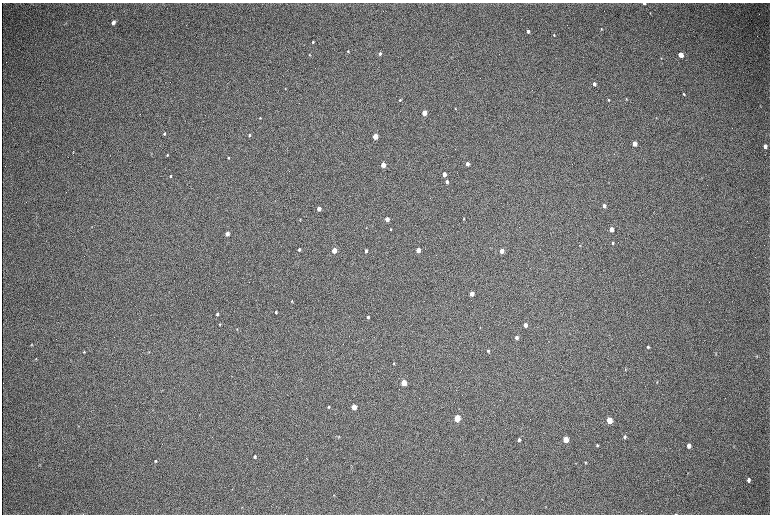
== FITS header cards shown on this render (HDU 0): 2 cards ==
NAXIS1  =                 1536 / length of data axis 1
NAXIS2  =                 1024 / length of data axis 2

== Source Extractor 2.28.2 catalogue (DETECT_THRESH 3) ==
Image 1536 x 1024 px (HDU 0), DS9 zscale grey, zoomed out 1/2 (1 PNG px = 2 x 2 image px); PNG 772 x 516 px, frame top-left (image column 1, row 1023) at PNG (2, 3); no overlay
Background 321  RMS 23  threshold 69.6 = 3 sigma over >= 5 px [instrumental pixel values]
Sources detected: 95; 2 cannot appear on this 1/2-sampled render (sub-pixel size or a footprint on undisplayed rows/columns) and are not listed; the other 93 listed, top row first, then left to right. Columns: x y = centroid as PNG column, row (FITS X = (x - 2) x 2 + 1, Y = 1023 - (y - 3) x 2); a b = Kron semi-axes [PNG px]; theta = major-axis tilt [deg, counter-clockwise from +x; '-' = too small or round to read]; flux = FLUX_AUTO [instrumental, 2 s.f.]
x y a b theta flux
644 4 3 2 - 3500
650 13 3 2 - 2500
113 22 4 3 - 41000
601 29 3 2 - 3600
528 31 3 3 - 14000
554 35 3 2 - 3800
313 42 3 3 - 5200
348 51 3 2 - 3800
380 54 3 3 - 10000
309 55 3 3 - 3400
680 55 4 3 - 62000
661 58 3 2 - 2800
594 84 3 3 - 17000
285 88 3 2 - 1700
683 94 3 2 - 3600
626 99 3 2 - 3300
400 100 3 2 - 4400
608 100 3 2 - 5000
455 108 3 2 - 2800
424 113 3 3 - 130000
656 117 2 2 - 1300
260 118 3 2 - 2400
164 134 3 2 - 6900
249 135 3 2 - 6400
375 136 3 3 - 190000
634 144 4 3 - 77000
765 146 4 3 - 25000
73 152 3 2 - 2100
167 155 3 2 - 4300
228 158 3 2 - 4500
467 164 3 3 - 33000
383 165 3 3 - 110000
444 174 3 3 - 62000
170 176 4 3 - 6000
447 182 3 3 - 18000
604 206 3 3 - 20000
319 209 3 3 - 65000
300 219 3 2 - 2600
387 219 3 3 - 58000
464 219 3 2 - 3900
91 227 3 2 - 2300
391 229 3 2 - 4300
611 229 3 3 - 59000
227 234 3 3 - 55000
612 243 4 3 - 6500
580 245 3 2 - 2000
299 249 3 2 - 12000
334 250 3 3 - 170000
418 250 3 3 - 64000
366 251 3 2 - 14000
501 251 3 3 - 78000
472 294 3 3 - 77000
292 301 3 3 - 4600
276 312 3 2 - 8100
217 314 3 3 - 11000
368 317 3 3 - 8800
219 324 3 2 - 3000
525 325 3 3 - 37000
480 327 3 2 - 2700
237 329 4 3 - 3200
516 337 3 3 - 15000
32 344 4 2 - 3200
648 347 3 2 - 6500
488 351 3 2 - 7000
84 352 3 3 - 3500
149 352 3 3 - 3000
716 353 5 2 - 3000
757 356 4 2 - 2800
36 359 3 2 - 2600
393 363 3 3 - 3300
625 369 4 2 - 3400
657 382 3 2 - 2200
404 383 4 3 - 200000
328 407 3 3 - 5200
354 407 4 3 - 130000
457 418 4 3 - 290000
609 420 4 3 - 200000
79 426 3 3 - 2200
339 437 4 3 - 3600
625 437 4 3 - 8100
519 439 3 3 - 12000
565 439 4 3 - 150000
597 445 3 3 - 5700
689 445 4 3 - 27000
255 456 3 3 - 10000
155 461 4 3 - 4700
585 462 4 2 - 3400
351 465 3 2 - 2100
687 473 3 2 - 1800
749 480 4 3 - 14000
333 495 3 2 - 1900
546 506 3 2 - 2200
676 514 3 2 - 1700
At the frame edge (FLAGS 8, measured only in part): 1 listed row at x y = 676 514
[2 sub-pixel or undisplayed-footprint detections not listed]